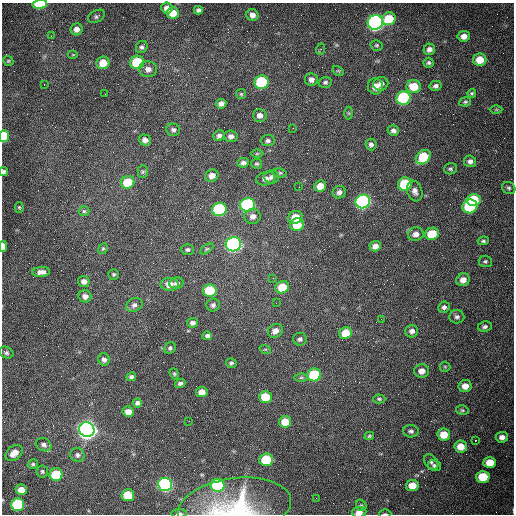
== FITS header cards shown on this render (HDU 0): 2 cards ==
NAXIS1  =                  512 /fastest changing axis
NAXIS2  =                  512 /next to fastest changing axis

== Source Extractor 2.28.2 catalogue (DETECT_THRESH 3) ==
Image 512 x 512 px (HDU 0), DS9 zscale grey, 1 PNG px = 1 image px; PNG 516 x 516 px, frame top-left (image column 1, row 512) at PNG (2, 3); each listed source drawn as its Kron ellipse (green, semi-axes under 4 px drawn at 4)
Background 1530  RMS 24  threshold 70.7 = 3 sigma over >= 5 px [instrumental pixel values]
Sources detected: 162; all 162 listed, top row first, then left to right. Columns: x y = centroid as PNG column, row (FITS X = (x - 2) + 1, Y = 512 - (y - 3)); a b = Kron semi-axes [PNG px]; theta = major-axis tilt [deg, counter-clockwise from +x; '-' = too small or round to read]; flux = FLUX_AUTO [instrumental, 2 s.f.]
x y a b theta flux
40 4 7 4 3 6.4e+04
167 8 5 5 - 8.8e+03
198 10 4 4 - 4.0e+03
173 13 6 5 - 2.2e+04
252 15 6 5 - 8.5e+03
97 16 9 6 28 3.8e+03
389 19 7 6 - 4.6e+04
375 22 7 7 - 7.3e+05
77 29 6 6 - 8.6e+03
51 36 2 2 - 1.1e+03
464 36 6 5 - 1.1e+04
377 45 6 5 - 2.5e+03
142 47 6 5 - 4.1e+03
321 49 6 4 70 1.9e+03
429 49 6 5 - 6.5e+03
73 55 5 3 - 1.5e+03
480 60 6 6 - 2.5e+04
8 61 5 4 - 2.0e+03
137 62 7 6 - 9.7e+04
103 63 6 6 - 2.5e+04
429 63 5 5 - 3.3e+03
148 69 9 7 0 8.9e+03
338 71 6 4 -29 2.0e+03
311 79 6 6 - 7.6e+03
262 82 7 6 - 1.3e+05
325 82 6 5 - 3.5e+03
44 84 3 2 - 2.1e+03
381 84 7 7 - 8.2e+03
375 86 8 7 - 1.3e+04
436 86 6 5 - 4.9e+03
414 87 7 6 - 3.2e+04
472 93 4 4 - 2.4e+03
105 94 2 2 - 8.7e+02
241 94 5 5 - 2.1e+03
403 98 7 6 - 2.0e+05
465 102 6 4 11 2.7e+03
221 104 5 5 - 7.2e+03
496 110 6 4 1 2.0e+03
349 113 6 4 -89 2.2e+03
260 115 7 6 - 7.6e+03
293 128 2 2 - 7.9e+02
173 130 7 6 - 4.5e+03
393 131 6 5 - 5.0e+03
4 136 6 5 - 6.0e+04
219 136 6 5 - 5.1e+03
231 136 7 6 - 6.4e+03
145 140 6 5 - 6.4e+03
268 141 7 5 6 4.3e+03
371 145 6 5 - 4.9e+03
257 154 6 4 0 1.9e+03
423 157 8 6 43 6.1e+04
470 161 6 6 - 6.0e+03
243 163 6 4 7 5.1e+03
257 164 5 5 - 2.6e+03
450 169 6 5 - 3.3e+03
3 171 4 4 - 3.1e+03
143 171 6 5 - 2.8e+03
280 173 7 4 -8 2.4e+03
212 176 7 6 - 1.1e+04
272 177 7 6 - 5.8e+03
266 179 9 6 11 7.7e+03
128 182 7 6 - 6.2e+04
405 184 7 6 - 8.7e+04
320 186 6 5 - 1.8e+04
299 187 2 2 - 1.1e+03
509 188 7 5 -31 3.3e+03
415 191 10 7 -73 7.9e+03
339 192 6 6 - 6.0e+03
474 200 7 6 - 7.2e+04
363 201 7 7 - 4.4e+05
247 205 7 6 - 2.6e+05
470 206 7 7 - 1.2e+05
19 207 5 4 - 1.9e+03
219 209 7 6 - 2.0e+05
84 211 5 5 - 2.5e+03
253 216 8 7 - 8.2e+03
295 217 7 6 - 2.8e+04
297 225 7 6 - 3.4e+04
416 234 8 6 15 8.7e+03
432 234 7 6 - 4.7e+04
483 241 6 4 8 3.2e+03
233 244 8 7 - 5.4e+05
3 246 5 3 - 1.2e+04
375 246 6 5 - 8.8e+03
103 249 6 4 66 2.2e+03
187 249 7 5 1 3.5e+03
207 249 7 4 32 2.4e+03
485 261 6 6 - 3.1e+03
41 272 9 5 3 7.6e+03
114 274 5 5 - 2.7e+03
273 278 2 2 - 8.8e+02
463 280 7 6 - 1.0e+04
84 281 6 5 - 7.6e+03
176 283 7 5 11 4.3e+03
170 284 9 6 -1 1.5e+04
282 287 7 6 - 3.3e+04
210 290 7 6 - 6.8e+04
85 296 6 6 - 6.8e+03
276 303 3 2 - 1.2e+03
134 305 8 6 23 5.5e+03
213 305 6 6 - 4.5e+03
444 307 6 5 - 4.2e+03
457 317 7 6 - 4.5e+03
381 319 2 2 - 8.9e+02
192 323 5 4 - 5.3e+03
485 327 7 5 10 4.4e+03
275 331 8 6 31 1.1e+04
412 331 6 6 - 6.1e+03
346 333 6 5 - 3.1e+04
207 336 5 4 - 4.3e+03
300 339 7 6 - 4.5e+03
170 348 6 5 - 3.1e+03
265 349 6 3 -18 1.8e+03
6 353 7 5 -22 3.7e+03
104 360 6 5 - 5.5e+03
231 363 5 4 - 2.9e+03
445 367 5 5 - 2.0e+03
422 371 7 7 - 1.2e+04
174 374 6 4 -68 2.2e+03
314 375 7 6 - 1.0e+05
131 377 5 4 - 3.8e+03
301 378 6 4 0 2.6e+03
180 383 5 4 - 4.1e+03
465 386 7 6 - 1.3e+04
202 392 6 5 - 1.3e+04
265 397 6 6 - 4.3e+04
379 399 6 4 -2 2.4e+03
137 403 4 4 - 4.3e+03
462 410 6 5 - 2.5e+03
128 412 5 5 - 1.2e+04
189 421 2 2 - 7.9e+02
285 422 6 6 - 2.4e+04
87 430 7 7 - 1.3e+06
411 431 8 6 -4 4.6e+03
444 435 6 6 - 2.5e+04
369 436 5 3 - 2.1e+03
502 437 6 5 - 7.6e+03
475 440 3 2 - 6.5e+03
44 445 8 6 -26 6.6e+03
461 447 6 6 - 2.1e+04
14 453 9 6 41 1.5e+04
77 455 7 6 - 4.7e+03
266 460 7 6 - 6.1e+04
431 462 8 6 -50 4.2e+03
490 462 6 5 - 2.6e+04
33 464 5 4 - 2.7e+03
435 466 7 5 -12 3.4e+03
42 471 6 6 - 3.2e+03
56 475 6 6 - 7.6e+04
483 477 7 6 - 5.0e+04
165 484 7 6 - 4.1e+05
217 485 7 6 - 1.5e+05
412 485 6 5 - 2.1e+04
21 490 6 5 - 1.5e+04
128 495 6 6 - 4.2e+04
316 498 2 2 - 3.7e+03
18 504 6 6 - 1.1e+05
361 505 6 5 - 2.6e+03
234 507 57 29 8 1.6e+05
359 512 7 5 7 1.0e+04
179 513 8 3 1 4.4e+03
385 514 6 2 3 2.0e+03
At the frame edge (FLAGS 8, measured only in part): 8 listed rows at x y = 40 4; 4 136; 3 171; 3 246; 234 507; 359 512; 179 513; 385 514